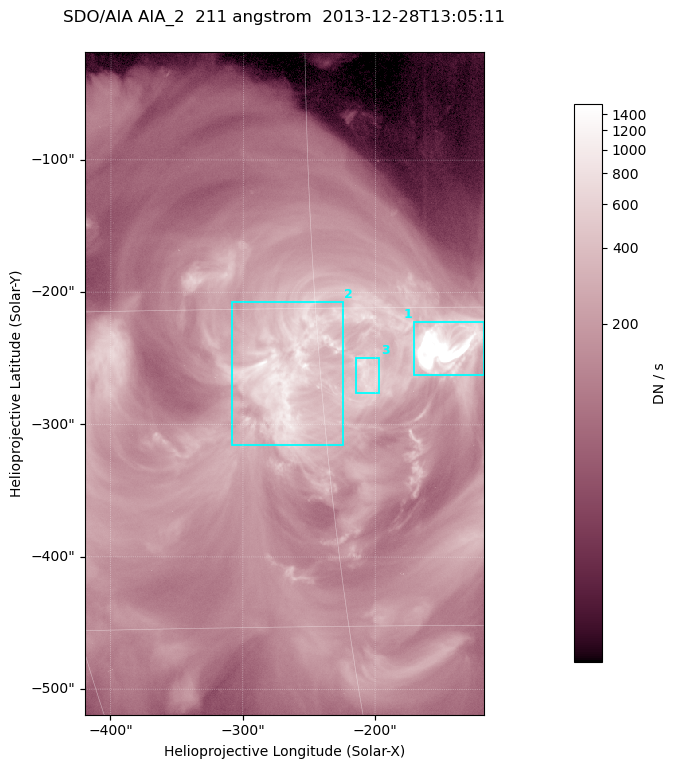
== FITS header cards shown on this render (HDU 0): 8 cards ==
TELESCOP= 'SDO/AIA '
INSTRUME= 'AIA_2   '
WAVELNTH=                  211
WAVEUNIT= 'angstrom'
DATE-OBS= '2013-12-28T13:05:11.62'
CTYPE1  = 'HPLN-TAN'
CTYPE2  = 'HPLT-TAN'
BUNIT   = 'DN / s  '

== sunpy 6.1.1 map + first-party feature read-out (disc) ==
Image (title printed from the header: SDO/AIA AIA_2  211 angstrom  2013-12-28T13:05:11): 501 x 833 px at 0.601 arcsec/px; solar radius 976 arcsec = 1624 px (partial field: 5.0% of the solar disc is inside the frame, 100% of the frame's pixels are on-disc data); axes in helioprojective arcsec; data unit DN / s (BUNIT, on the colour bar)
Orientation: roll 0.0565 deg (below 1 deg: not rotated)
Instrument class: DISC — disc imager (sunpy class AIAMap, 211 A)
Bright regions (active regions / flare kernels): reference = the on-disc median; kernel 5 px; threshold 5 sigma = 474 DN / s over a disc level ~140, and >= 1.15x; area >= 417 px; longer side >= 6 px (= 3.6 arcsec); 3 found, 3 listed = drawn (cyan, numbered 1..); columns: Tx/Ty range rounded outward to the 2 arcsec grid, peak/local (2 s.f.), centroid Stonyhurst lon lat
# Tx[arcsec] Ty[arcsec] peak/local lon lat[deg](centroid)
1 -172..-118 -264..-222 40 -9 -17
2 -308..-224 -316..-206 9.1 -17 -18
3 -216..-196 -276..-248 6.1 -13 -18